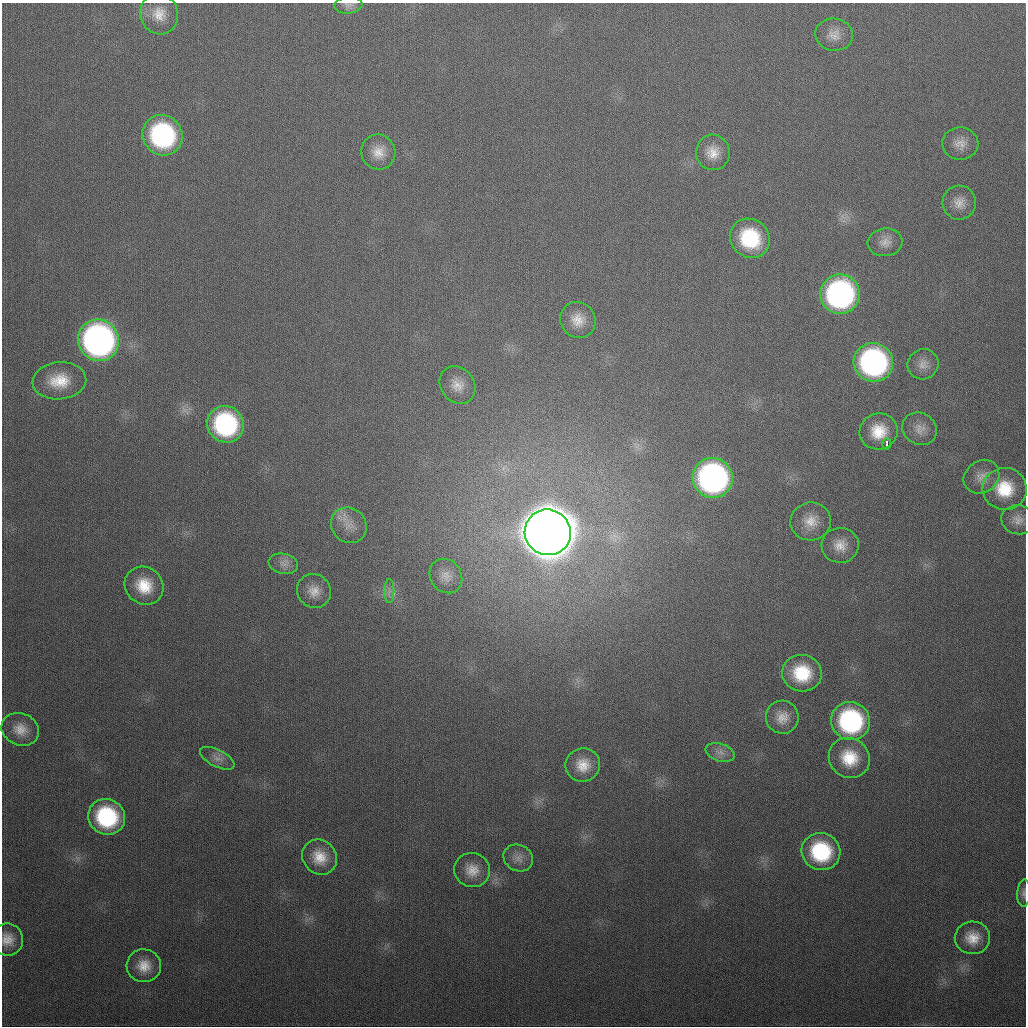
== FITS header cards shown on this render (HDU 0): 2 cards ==
NAXIS1  =                 1024
NAXIS2  =                 1024

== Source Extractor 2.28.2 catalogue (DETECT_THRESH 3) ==
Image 1024 x 1024 px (HDU 0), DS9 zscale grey, 1 PNG px = 1 image px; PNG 1028 x 1028 px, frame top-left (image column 1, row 1024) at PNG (2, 3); each listed source drawn as its Kron ellipse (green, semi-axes under 4 px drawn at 4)
Background 339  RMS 13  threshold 39.3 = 3 sigma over >= 5 px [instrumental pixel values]
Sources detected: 51; all 51 listed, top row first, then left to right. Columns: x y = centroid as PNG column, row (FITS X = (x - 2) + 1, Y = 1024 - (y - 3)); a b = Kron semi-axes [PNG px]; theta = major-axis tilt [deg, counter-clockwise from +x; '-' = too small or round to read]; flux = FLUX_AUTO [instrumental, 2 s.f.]
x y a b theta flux
348 5 14 8 5 4.6e+03
159 14 20 19 - 1.7e+04
834 35 19 16 -8 1.2e+04
162 135 21 19 -53 1.5e+05
960 144 18 16 -1 1.1e+04
378 152 18 17 - 1.4e+04
713 152 18 17 - 1.4e+04
959 203 17 16 - 1.1e+04
750 238 21 19 -42 6.2e+04
885 242 17 14 6 9.2e+03
840 294 20 19 - 2.4e+05
578 320 18 17 - 1.5e+04
99 340 21 20 - 4.3e+05
873 362 20 19 - 2.3e+05
923 364 16 15 - 9.0e+03
59 381 27 18 6 2.9e+04
457 385 20 16 -52 1.4e+04
225 424 19 18 - 1.2e+05
920 429 18 15 -32 1.1e+04
879 431 19 18 - 2.5e+04
887 444 6 3 86 6.3e+03
981 477 19 16 35 1.1e+04
713 478 20 20 - 3.2e+05
1005 489 22 21 - 3.6e+04
1018 520 16 14 -14 9.4e+03
811 521 20 19 - 1.7e+04
349 525 19 17 -41 1.5e+04
548 532 23 22 - 6.5e+06
840 545 18 17 - 1.5e+04
283 564 15 10 -11 7.3e+03
446 576 18 15 -54 1.1e+04
144 586 20 18 -40 2.7e+04
314 591 17 16 - 1.3e+04
389 591 12 5 90 3.9e+03
802 673 20 18 -10 4.3e+04
782 717 16 16 - 1.3e+04
851 721 20 19 - 1.4e+05
20 729 19 16 -23 1.4e+04
720 752 15 9 -17 6.9e+03
217 758 19 8 -27 7.4e+03
849 758 21 19 -38 3.0e+04
583 765 17 16 - 1.8e+04
107 817 19 17 -32 8.7e+04
821 852 19 18 - 7.2e+04
320 857 18 16 -49 1.9e+04
518 858 15 13 -26 8.0e+03
472 870 18 17 - 1.5e+04
1024 893 13 6 87 3.7e+03
972 938 17 16 - 1.7e+04
7 939 16 15 - 1.3e+04
144 966 17 16 - 1.7e+04
At the frame edge (FLAGS 8, measured only in part): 3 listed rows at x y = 348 5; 1024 893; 7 939